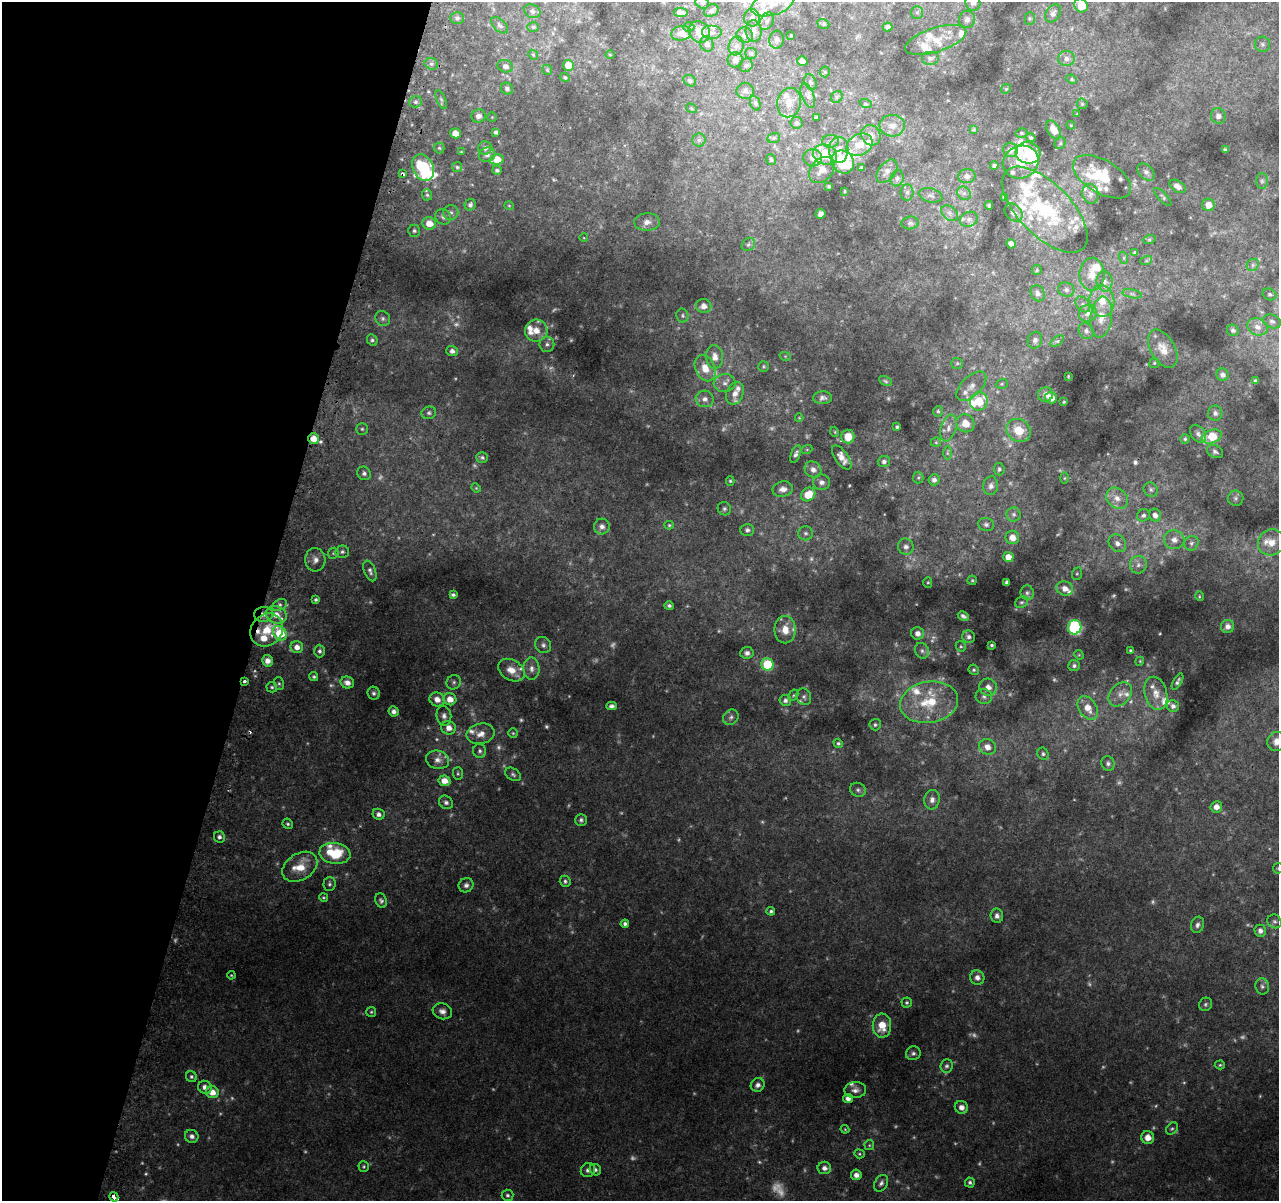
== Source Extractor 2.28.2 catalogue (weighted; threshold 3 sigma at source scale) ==
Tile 9 of 4 x 4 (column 1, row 3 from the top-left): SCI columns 44-1320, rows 1465-2663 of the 5195 x 5393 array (HDU 1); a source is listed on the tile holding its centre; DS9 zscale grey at full resolution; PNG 1281 x 1203 px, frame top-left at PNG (2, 2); each listed source drawn as its Kron ellipse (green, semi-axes under 4 px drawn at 4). Shown black and unused: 21% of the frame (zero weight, under 2 of 3 exposures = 3% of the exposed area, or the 3 px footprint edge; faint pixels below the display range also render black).
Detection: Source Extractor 2.28.2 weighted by HDU 2 'WHT'; one run over the whole footprint, this tile lists its part. Background 0.0639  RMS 0.0082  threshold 0.0369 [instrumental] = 3 sigma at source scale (4.5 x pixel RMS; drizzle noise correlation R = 1.50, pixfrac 1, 0.0396/0.0396 arcsec/px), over >= 5 px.
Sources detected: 521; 81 too faint to see at this stretch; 4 inside a brighter object's white glare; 3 cosmic-ray / hot-pixel residue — neither listed nor drawn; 59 inside a brighter listed object's ellipse — not listed separately; the other 374 listed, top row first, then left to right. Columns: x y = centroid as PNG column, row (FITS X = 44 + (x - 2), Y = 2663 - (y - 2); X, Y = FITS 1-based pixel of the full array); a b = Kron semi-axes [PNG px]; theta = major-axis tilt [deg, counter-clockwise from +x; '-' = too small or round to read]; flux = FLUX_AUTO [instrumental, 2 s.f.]
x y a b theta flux
702 3 7 6 - 2.2
973 3 8 7 - 3.6
773 4 22 11 17 16
1081 5 7 6 - 19
532 11 8 6 -24 2.3
711 11 7 5 29 2.1
681 13 7 4 -7 3.3
917 13 6 6 - 1.8
1053 13 9 7 57 3.3
457 18 7 6 - 1.9
752 18 8 8 - 3.2
1030 18 6 5 - 1.3
967 19 9 8 - 3.2
767 21 9 6 61 2.8
823 24 6 5 - 1.3
499 25 10 6 -44 2.2
533 27 6 5 - 1.4
689 27 5 4 - 1.1
888 27 5 4 - 3.1
754 31 11 8 -86 5.6
699 32 11 10 - 9.2
681 33 10 7 7 5.7
712 33 10 7 0 3.2
745 35 8 7 - 4.2
791 35 3 2 - 0.71
777 40 9 7 82 2.6
936 40 32 12 18 16
707 44 8 6 -72 2.8
1262 44 8 7 - 2.5
736 46 9 7 71 3.4
751 53 6 5 - 1.4
533 55 5 4 - 1
610 55 5 3 - 0.7
930 58 9 7 0 2.8
1066 59 8 7 - 3.7
735 60 8 7 - 3.2
802 61 5 5 - 3.3
431 64 7 5 -20 2.1
569 65 5 5 - 15
746 65 7 6 - 1.7
505 66 8 6 -20 3.1
547 70 5 4 - 1.2
825 72 5 5 - 1
565 77 5 4 - 1.2
1072 79 5 4 - 1.1
690 81 7 5 -34 1.7
810 82 8 5 -63 1.8
507 89 6 5 - 2
1006 89 5 4 - 1
745 91 8 8 - 3.2
808 96 13 6 -68 2.9
837 97 6 5 - 1.5
441 99 10 4 -66 1.8
416 102 6 5 - 2.1
755 103 8 5 -69 1.5
789 103 15 12 77 9.2
866 104 6 4 -18 1.2
1082 104 6 5 - 1.1
691 108 6 3 -32 0.94
1077 114 4 3 - 0.57
478 116 7 6 - 4.1
1218 116 8 7 - 4.3
492 117 4 4 - 0.75
816 117 4 3 - 0.99
796 123 6 6 - 1.6
1071 125 4 4 - 0.69
892 126 12 10 -2 8.2
973 129 4 4 - 0.97
1054 130 10 6 -60 8.6
496 132 4 3 - 1.7
455 133 5 5 - 8.6
1021 133 6 4 14 1.2
871 135 10 9 - 6.5
774 138 6 5 - 1.2
1031 138 4 4 - 1.4
699 140 6 6 - 2.2
830 141 8 6 2 2.9
1060 143 6 5 - 1.5
859 145 13 10 28 12
439 148 5 5 - 1.3
485 148 7 6 - 3
839 150 13 9 83 11
1010 150 7 7 - 4.5
1225 150 3 3 - 1.2
461 152 3 3 - 0.58
1028 153 12 11 - 19
825 154 12 10 -14 24
487 155 8 7 - 3
813 158 9 8 - 6
497 159 7 5 10 14
771 160 5 5 - 1.4
843 162 12 10 -48 29
1021 162 18 16 24 14
994 165 4 3 - 1.6
423 167 14 10 -63 66
457 167 5 5 - 1.5
862 168 4 3 - 1.5
497 170 5 4 - 1.7
822 170 15 11 46 9.6
887 171 13 8 52 5.3
1146 172 10 7 -43 3.4
402 174 4 3 - 1.8
967 176 8 7 - 3.7
1102 177 32 16 -30 33
897 178 8 6 73 2.7
1262 181 8 5 90 1.8
829 186 3 3 - 1
1177 186 9 5 -34 4.1
845 191 3 2 - 0.7
907 192 8 6 86 2.3
964 193 7 6 - 2.4
1090 194 10 8 -73 4.7
427 195 6 5 - 1.4
931 195 12 7 -14 3.3
1163 197 11 4 -46 1.6
1004 198 4 3 - 1.4
470 205 6 5 - 2.4
989 205 4 3 - 0.89
1208 205 6 6 - 6.4
509 206 5 3 - 0.65
1045 210 54 26 -45 80
451 212 7 7 - 2.5
950 213 9 6 -40 3
1014 213 10 7 -46 4.3
821 214 5 5 - 3.2
443 217 8 7 - 3.1
969 219 9 7 27 3.2
647 222 13 8 2 5.4
429 223 7 6 - 10
910 223 9 6 6 2.3
414 231 6 6 - 1.8
584 238 4 3 - 0.74
1149 240 6 4 19 1.2
748 244 7 6 - 1.9
1011 244 5 4 - 5
1135 253 4 3 - 1.8
1124 258 6 4 -72 1.2
1146 261 6 4 18 1
1253 265 6 5 - 1.9
1037 270 5 4 - 0.99
1092 274 16 12 90 11
1105 281 10 8 -82 3.9
1066 290 8 7 - 2.8
1038 293 8 6 -59 2.9
1132 294 10 3 -11 1.5
1270 294 7 5 -24 1.6
1102 301 16 12 -82 14
1083 304 9 6 -50 2.6
704 306 8 7 - 5.7
1088 313 9 8 - 5.1
682 316 7 6 - 1.6
1101 317 20 10 83 11
383 318 8 7 - 2.3
1272 321 9 6 -21 2.2
1258 327 10 8 -24 5.4
1233 330 6 5 - 1.9
536 331 11 11 - 9.4
1086 331 8 7 - 2.7
372 340 6 5 - 1.8
1035 340 8 7 - 3
1057 341 7 4 36 1.5
547 344 7 7 - 2.8
1163 349 21 12 -60 10
452 351 5 5 - 3.3
785 356 6 3 -18 0.78
715 357 12 8 -86 7.3
957 363 6 5 - 1.5
1154 363 5 5 - 1
764 366 5 5 - 1.2
705 368 14 9 -66 11
1223 375 6 6 - 3.5
1068 376 3 3 - 0.82
885 381 7 4 -27 1.3
1256 381 4 4 - 2.5
725 383 11 9 12 4.6
1002 384 6 4 20 1.3
971 386 18 9 44 7.7
735 393 12 8 66 6.2
1046 394 7 7 - 5.7
823 398 9 6 2 2.9
1051 398 6 5 - 10
705 399 9 8 - 4.3
979 401 9 8 - 26
1064 402 3 3 - 0.92
938 411 5 4 - 1.4
429 413 7 6 - 2
1215 413 7 7 - 2.8
799 418 4 4 - 0.67
965 423 9 8 - 10
897 427 3 3 - 1.2
949 428 14 7 73 5.3
362 429 5 5 - 1.4
1019 430 13 11 -36 18
835 432 5 3 - 0.7
1198 434 10 6 -53 3.1
848 436 7 6 - 11
1212 437 10 6 21 26
313 439 5 5 - 10
1185 439 4 4 - 1.3
936 442 5 5 - 0.93
807 449 5 3 - 0.75
1215 451 8 6 -28 2.2
947 453 7 4 -90 1.4
796 454 9 4 68 2.5
482 457 6 5 - 1.8
842 457 14 6 -55 6.8
884 462 6 5 - 2.5
999 469 6 5 - 1.6
813 470 9 7 -37 5
364 473 7 6 - 2.3
918 478 6 5 - 1.2
1064 478 5 3 - 0.82
934 480 5 5 - 2.8
730 481 5 4 - 1.2
821 482 8 7 - 3.7
991 486 9 7 83 3.7
476 488 5 4 - 0.85
783 489 10 7 10 5.2
1151 490 7 6 - 2.2
808 494 7 6 - 15
1117 498 12 9 -43 6.8
1236 498 8 7 - 2.3
724 509 7 6 - 1.9
1014 514 7 7 - 2.4
1143 515 6 6 - 2.4
1155 515 6 6 - 4.1
986 524 8 6 -13 2.5
669 525 4 4 - 0.9
602 526 8 7 - 4.4
747 530 7 6 - 2.2
806 533 7 7 - 2.3
1012 537 7 6 - 7.8
1174 540 10 9 - 5.8
1271 542 14 13 - 10
1117 543 10 8 -43 4.9
1191 543 7 7 - 2.3
906 547 8 7 - 4
342 552 6 6 - 1.8
333 553 6 5 - 1.2
1008 557 5 5 - 8.1
315 560 12 10 -86 5.5
1138 565 9 8 - 4.4
370 571 11 5 -69 2.8
1077 574 6 5 - 1.2
972 580 4 4 - 1.1
928 582 5 4 - 1.1
1007 582 4 3 - 1.7
1065 588 8 7 - 5.9
1027 593 7 6 - 2.2
453 595 4 3 - 1.8
1199 596 5 3 - 0.7
316 600 4 3 - 1.5
1022 602 7 5 27 1.5
280 605 8 5 28 2.3
669 606 5 4 - 1.8
264 614 9 7 5 5
276 615 11 8 -19 8.6
963 616 6 4 -29 2.4
1228 626 6 6 - 3.8
1075 627 7 6 - 140
267 630 17 15 47 21
785 630 14 10 90 11
280 633 8 6 -53 31
917 633 6 6 - 4.5
969 637 6 6 - 2.3
543 645 8 7 - 2.9
992 645 3 3 - 1.2
961 646 5 5 - 1.2
297 647 6 6 - 5.4
1130 650 3 3 - 0.94
319 651 6 5 - 2.2
922 651 8 6 -59 2.6
747 653 6 6 - 2.9
1079 655 5 4 - 0.79
267 661 6 5 - 5.9
1140 661 4 3 - 0.69
767 664 6 6 - 42
1074 666 6 5 - 1.9
531 669 11 8 -85 4.8
511 670 14 10 -31 11
974 670 5 5 - 1.3
314 677 5 4 - 1.3
245 681 3 3 - 5.3
454 682 7 6 - 2.2
1177 682 9 3 60 2.2
347 683 7 6 - 5
279 684 6 5 - 1.4
272 687 5 5 - 1.4
988 687 9 8 - 5.8
374 693 6 6 - 2.1
1156 693 17 11 -75 9.4
1120 694 13 10 48 6.6
793 695 6 4 60 1.2
804 697 8 7 - 2.3
984 697 8 7 - 2.9
437 699 7 7 - 6.3
450 699 6 6 - 8.2
785 700 6 5 - 2.4
929 702 29 20 9 39
612 706 5 4 - 2.5
1173 706 6 6 - 3
1088 708 13 8 -57 9.8
394 711 5 5 - 3.4
444 716 10 7 -81 3.8
731 717 8 7 - 2.8
875 725 6 5 - 1.6
449 728 7 7 - 6.6
513 733 5 5 - 1.1
481 734 14 10 12 8.1
1277 741 10 9 - 6
838 743 5 4 - 1.4
987 747 9 7 -26 6.4
480 751 7 6 - 2.2
1043 754 6 5 - 1.6
438 760 11 9 -14 5.9
1108 763 7 6 - 2.5
458 773 6 5 - 1.3
513 774 8 5 -35 1.9
444 781 6 5 - 8.1
858 790 8 6 -24 2.1
932 800 10 7 82 4.1
446 802 7 6 - 2.5
1216 807 6 5 - 5.4
378 814 6 5 - 3.1
581 820 6 5 - 2
288 824 5 4 - 1.4
219 837 6 5 - 2.7
335 853 15 10 -8 33
300 867 19 13 33 19
1278 868 5 5 - 1.1
565 881 6 5 - 1.7
329 884 7 6 - 1.9
466 885 7 7 - 2.9
323 897 4 4 - 0.88
381 901 7 5 -66 2
771 911 4 4 - 1.6
997 916 7 6 - 3.3
1274 921 7 6 - 1.9
625 924 4 4 - 2.4
1197 925 8 6 72 2.7
1260 931 6 5 - 3.2
231 975 4 3 - 0.8
977 977 7 7 - 4.6
1262 986 8 7 - 2.3
907 1002 5 5 - 1.4
1206 1004 7 6 - 1.7
442 1011 10 7 -17 4.2
371 1012 5 5 - 1.2
882 1026 12 9 89 16
913 1053 7 6 - 2.5
1220 1065 5 4 - 1.2
947 1066 7 6 - 2.1
191 1077 5 5 - 1.8
758 1085 7 6 - 3.4
205 1087 7 6 - 5.1
855 1090 11 8 3 4.2
212 1092 6 6 - 9.4
848 1098 5 4 - 4
961 1107 7 6 - 4.7
845 1129 4 3 - 0.73
1172 1129 7 5 46 1.6
192 1136 7 6 - 3.1
1148 1137 6 6 - 7.5
869 1145 5 5 - 1
859 1154 5 4 - 1
364 1166 5 5 - 1.3
824 1168 7 6 - 3.9
588 1170 7 6 - 2.8
595 1170 6 5 - 2.1
856 1175 5 5 - 4.1
970 1182 5 5 - 1.7
881 1183 9 6 58 2.6
507 1195 6 5 - 1.7
114 1197 5 3 - 8.4
Overlapping masked pixels (flux is a lower limit): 5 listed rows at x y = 402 174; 313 439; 264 614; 245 681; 114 1197
Isophote crosses this tile's border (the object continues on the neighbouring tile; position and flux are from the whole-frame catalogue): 6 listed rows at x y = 702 3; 973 3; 773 4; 1081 5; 1277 741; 1278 868